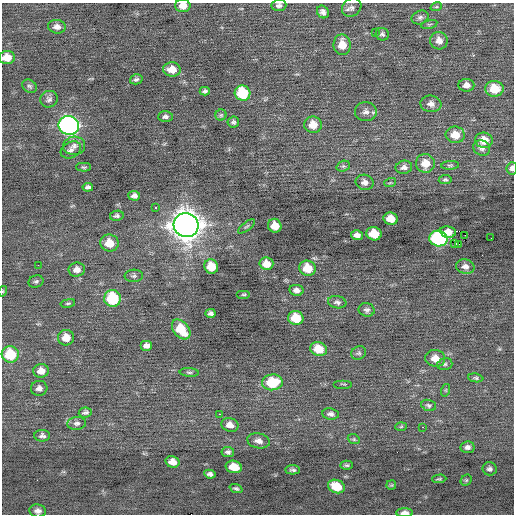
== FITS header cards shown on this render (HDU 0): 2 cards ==
NAXIS1  =                  512 / Axis length
NAXIS2  =                  512 / Axis length

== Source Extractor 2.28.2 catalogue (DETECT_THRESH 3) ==
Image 512 x 512 px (HDU 0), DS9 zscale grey, 1 PNG px = 1 image px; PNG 516 x 516 px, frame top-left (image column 1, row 512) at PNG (2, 3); each listed source drawn as its Kron ellipse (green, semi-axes under 4 px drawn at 4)
Background -7.99e-04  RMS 0.72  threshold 2.16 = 3 sigma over >= 5 px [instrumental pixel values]
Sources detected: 117; all 117 listed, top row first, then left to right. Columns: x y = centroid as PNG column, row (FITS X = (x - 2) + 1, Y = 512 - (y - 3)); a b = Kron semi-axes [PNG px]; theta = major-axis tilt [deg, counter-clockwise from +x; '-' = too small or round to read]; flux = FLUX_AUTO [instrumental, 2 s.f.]
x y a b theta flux
279 5 7 6 - 160
183 6 8 6 -2 420
352 7 10 8 36 200
436 7 6 3 18 60
323 12 7 5 -55 190
420 17 9 6 24 150
429 24 8 3 12 70
57 27 9 7 -7 240
376 33 3 2 - 360
382 34 6 6 - 120
439 41 9 8 - 340
342 45 10 8 -88 650
7 57 8 6 1 640
172 69 9 7 -6 550
136 79 6 5 - 120
466 85 8 6 -3 290
30 86 8 6 -35 110
494 89 9 8 - 1100
205 91 5 4 - 110
242 93 8 7 - 2200
49 99 9 8 - 170
431 104 10 8 -7 270
366 112 11 9 -4 270
221 115 5 5 - 74
165 116 7 5 3 130
233 122 6 5 - 110
69 125 10 9 - 15000
313 125 9 8 - 660
455 135 9 8 - 700
484 140 9 7 -9 640
74 146 11 9 5 270
482 148 9 7 -32 190
71 150 11 8 29 200
425 163 9 9 - 670
450 165 9 4 4 85
343 166 7 5 19 89
84 167 7 4 -2 75
404 167 8 6 11 200
512 168 6 5 - 190
445 179 6 4 6 86
365 182 9 7 -13 230
390 183 6 3 19 71
88 187 5 4 - 110
134 196 6 5 - 180
155 208 3 3 - 350
117 216 7 5 10 110
391 219 7 6 - 650
186 225 12 12 - 66000
247 226 10 4 39 87
275 226 7 6 - 600
448 232 8 5 -11 140
374 234 8 6 -13 1100
357 235 6 5 - 200
465 235 3 2 - 56
438 238 9 8 - 7400
491 238 2 2 - 98
109 243 9 8 - 770
455 244 3 2 - 110
458 245 3 2 - 35
266 264 7 6 - 530
38 265 2 2 - 270
211 266 7 7 - 800
465 267 9 7 -14 230
307 268 8 7 - 950
77 270 8 7 - 310
134 276 9 6 3 120
36 282 7 6 - 100
296 290 7 5 -10 240
3 291 5 3 - 44
244 295 7 3 0 63
112 298 8 8 - 2500
337 302 9 6 -10 150
68 303 7 4 13 80
367 310 8 7 - 140
210 313 5 4 - 130
296 318 8 7 - 1200
181 329 11 7 -49 1200
66 338 8 8 - 550
146 345 6 5 - 210
319 349 8 7 - 880
359 353 8 6 31 120
10 354 8 8 - 2000
435 358 10 8 -10 550
445 364 8 5 16 120
41 371 8 6 1 410
189 372 9 4 -4 93
476 378 8 4 -6 88
272 382 10 8 4 1800
343 384 9 2 0 47
39 388 8 7 - 200
446 390 6 4 72 60
429 405 7 5 -20 100
85 412 7 5 6 120
219 414 2 2 - 430
331 414 8 5 -8 150
77 423 9 6 6 160
230 425 9 6 -19 330
401 427 6 4 3 54
422 427 3 2 - 140
42 436 8 6 0 160
354 439 6 4 -21 73
258 441 11 7 -11 280
467 447 7 6 - 180
228 452 6 5 - 130
172 462 7 5 -17 400
347 465 6 4 -1 78
234 467 8 6 -13 770
489 469 7 6 - 120
293 470 7 4 -2 110
210 474 5 4 - 140
439 479 7 4 3 74
466 480 6 5 - 66
391 485 5 4 - 57
336 486 9 6 -21 1100
236 488 7 4 -20 97
38 511 8 6 -8 210
405 513 8 4 0 320
At the frame edge (FLAGS 8, measured only in part): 7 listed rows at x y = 279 5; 183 6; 7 57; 512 168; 3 291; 38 511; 405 513